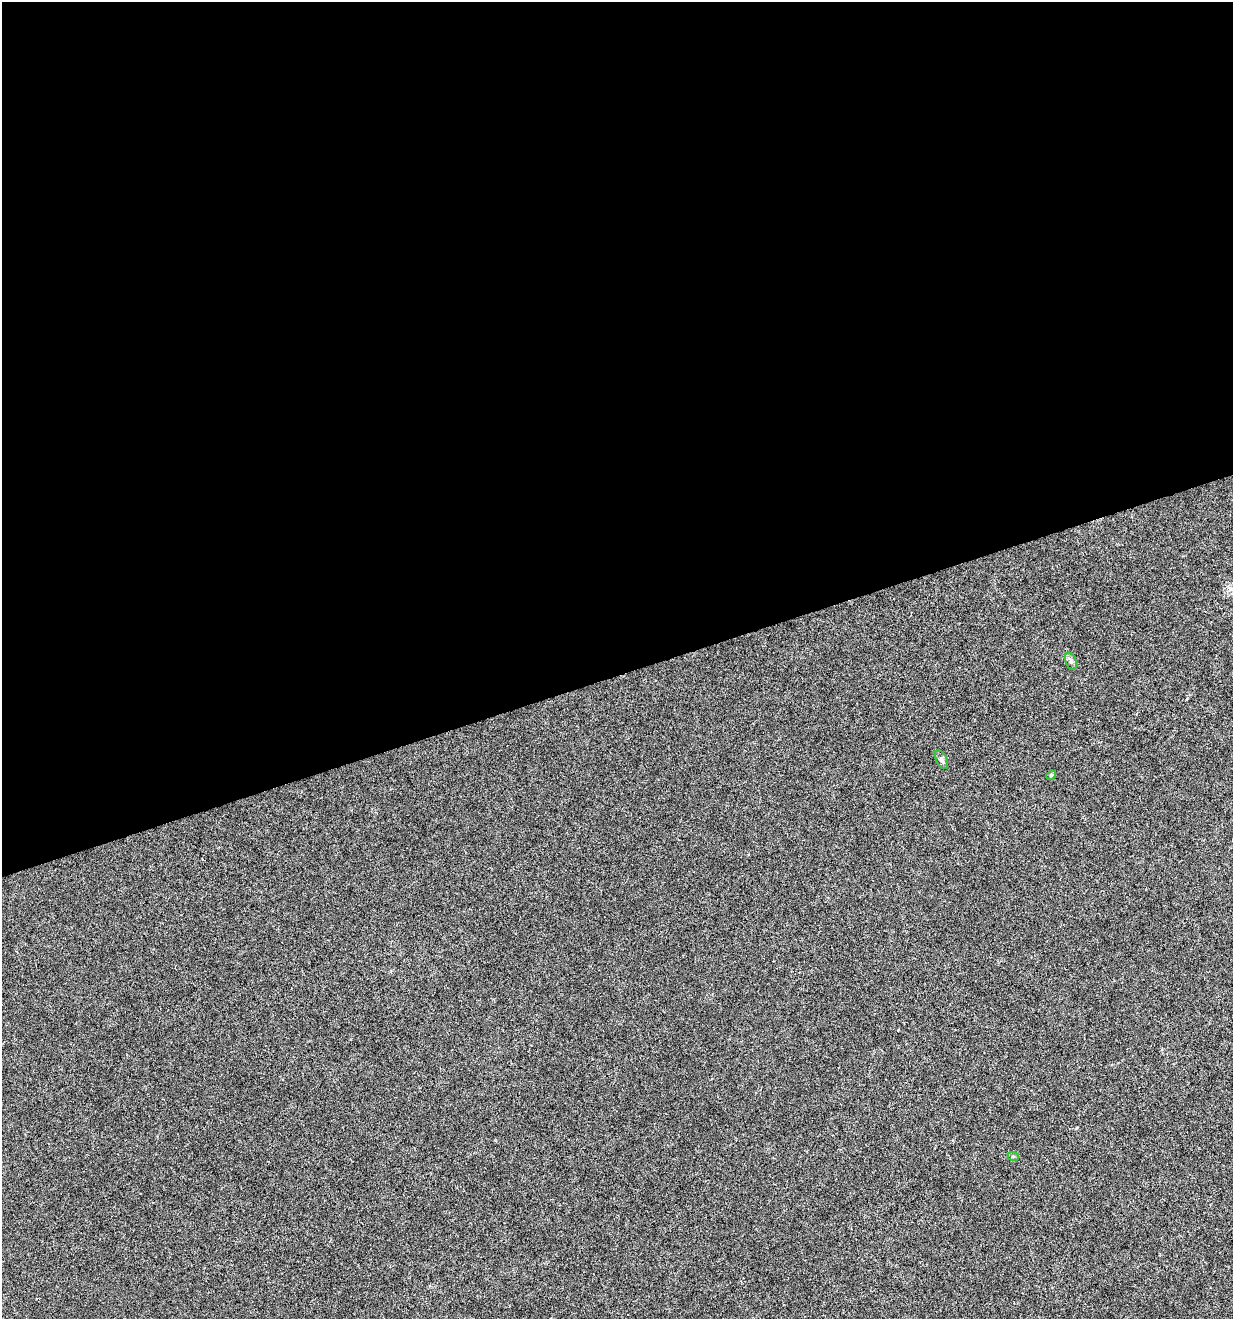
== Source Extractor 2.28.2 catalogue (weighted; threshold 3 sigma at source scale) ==
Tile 2 of 4 x 4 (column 2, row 1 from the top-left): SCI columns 1337-2567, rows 3953-5269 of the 5081 x 5270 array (HDU 1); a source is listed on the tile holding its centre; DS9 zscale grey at full resolution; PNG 1235 x 1321 px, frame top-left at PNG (2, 2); each listed source drawn as its Kron ellipse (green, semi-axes under 4 px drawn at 4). Shown black and unused: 51% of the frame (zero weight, under 4 of 8 exposures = <1% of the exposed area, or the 3 px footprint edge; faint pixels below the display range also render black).
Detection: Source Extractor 2.28.2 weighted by HDU 2 'WHT'; one run over the whole footprint, this tile lists its part. Background 0.00105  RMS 0.0014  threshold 0.00554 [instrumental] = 3 sigma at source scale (4.09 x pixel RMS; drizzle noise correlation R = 1.36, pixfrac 0.8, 0.0396/0.0396 arcsec/px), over >= 5 px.
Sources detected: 4; all 4 listed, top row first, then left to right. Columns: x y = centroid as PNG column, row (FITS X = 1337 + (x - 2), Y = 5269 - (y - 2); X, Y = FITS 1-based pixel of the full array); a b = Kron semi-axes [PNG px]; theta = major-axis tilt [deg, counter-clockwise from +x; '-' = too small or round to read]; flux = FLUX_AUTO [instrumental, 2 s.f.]
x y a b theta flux
1071 661 9 5 -68 0.33
941 760 10 5 -64 0.34
1051 775 5 4 - 0.15
1013 1156 6 3 -18 0.13